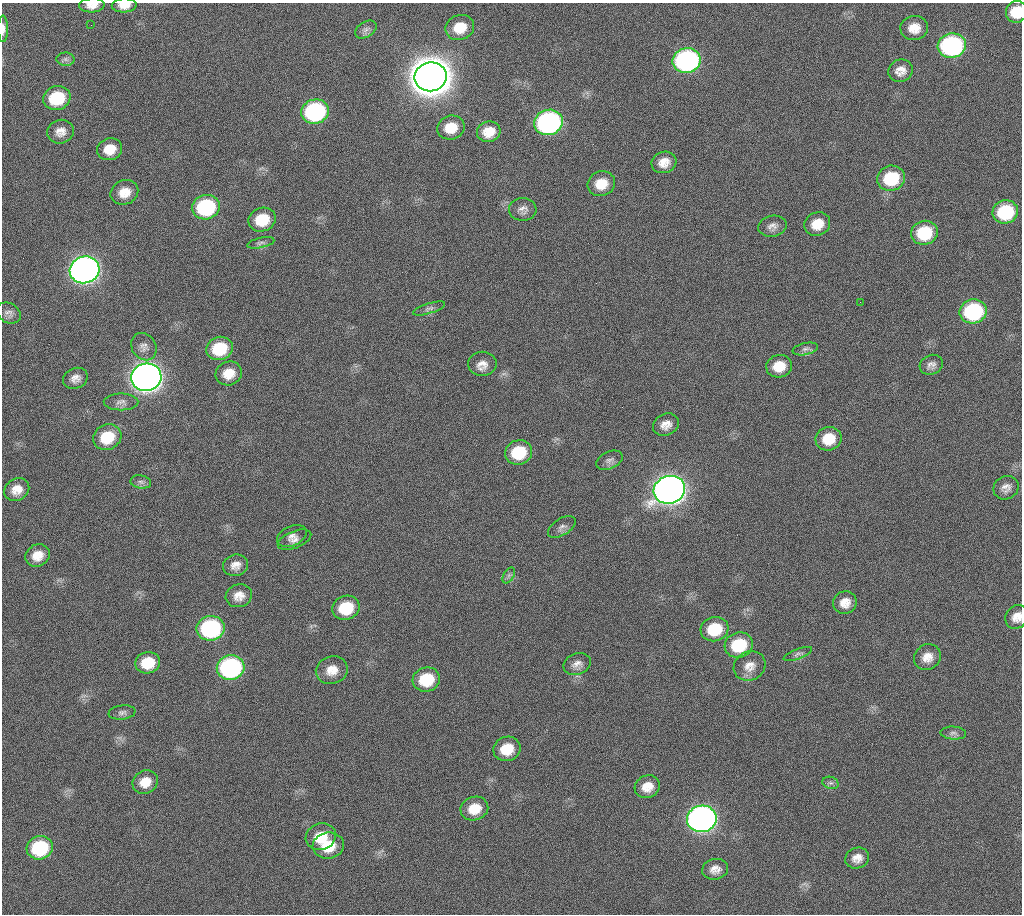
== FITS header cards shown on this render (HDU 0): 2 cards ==
NAXIS1  =                 1020 / length of data axis 1
NAXIS2  =                 912  / length of data axis 2

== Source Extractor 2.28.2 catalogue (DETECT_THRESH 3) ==
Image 1020 x 912 px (HDU 0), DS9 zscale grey, 1 PNG px = 1 image px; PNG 1024 x 916 px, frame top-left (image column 1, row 912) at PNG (2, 3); each listed source drawn as its Kron ellipse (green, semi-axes under 4 px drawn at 4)
Background 284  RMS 17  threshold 52.1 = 3 sigma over >= 5 px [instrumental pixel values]
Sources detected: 90; all 90 listed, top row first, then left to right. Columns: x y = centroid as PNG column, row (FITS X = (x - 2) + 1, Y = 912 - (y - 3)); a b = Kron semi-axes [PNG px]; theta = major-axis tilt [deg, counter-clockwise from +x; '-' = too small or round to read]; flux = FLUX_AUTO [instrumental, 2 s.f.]
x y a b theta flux
92 5 13 7 3 9.9e+03
124 5 12 7 3 1.0e+04
1016 12 11 10 - 3.0e+04
91 25 2 2 - 5.6e+03
460 27 14 12 20 2.5e+04
914 28 14 12 6 1.7e+04
3 29 13 5 90 6.3e+03
366 29 12 7 33 5.5e+03
952 46 14 12 9 2.5e+05
65 59 9 6 -1 4.2e+03
687 60 14 12 10 3.6e+05
900 71 12 11 - 1.1e+04
431 77 16 14 10 4.7e+06
57 98 14 12 18 6.0e+04
315 112 14 12 15 2.0e+05
548 122 14 12 17 3.6e+05
451 128 14 12 19 2.3e+04
60 132 13 12 - 1.2e+04
489 132 12 10 16 1.8e+04
110 149 12 11 - 1.9e+04
664 162 13 10 19 1.4e+04
891 178 14 12 16 5.8e+04
601 184 14 12 22 2.2e+04
124 192 14 12 23 1.7e+04
206 207 14 12 15 1.3e+05
523 209 13 11 1 7.7e+03
1005 212 13 11 14 7.7e+04
262 220 14 11 20 3.8e+04
817 224 13 11 26 2.0e+04
772 226 14 10 10 7.8e+03
924 233 13 12 - 5.5e+04
261 243 14 5 12 4.1e+03
85 270 15 13 14 1.1e+06
860 302 2 2 - 4.7e+03
429 308 16 5 18 4.3e+03
973 311 13 12 - 1.4e+05
9 313 13 9 -30 6.3e+03
144 347 14 12 -56 8.5e+03
220 348 13 11 17 5.1e+04
805 349 13 6 12 4.3e+03
482 364 14 12 1 1.1e+04
931 365 12 9 25 6.7e+03
779 366 13 11 13 2.2e+04
229 373 13 11 23 1.9e+04
146 377 15 13 12 1.6e+06
75 378 12 10 23 8.8e+03
121 402 17 8 0 6.7e+03
666 425 13 10 25 1.1e+04
107 437 14 12 27 4.0e+04
829 439 13 11 18 2.6e+04
519 452 14 12 18 5.0e+04
609 460 14 8 24 5.9e+03
141 482 10 6 -10 4.4e+03
1006 488 13 11 31 9.0e+03
17 490 13 11 31 1.4e+04
669 490 16 14 17 1.5e+06
562 527 15 8 32 6.0e+03
292 536 16 9 25 7.8e+03
294 540 18 8 22 8.3e+03
38 555 12 11 - 1.6e+04
235 565 13 10 18 1.0e+04
509 575 9 5 59 3.7e+03
239 596 13 11 19 1.3e+04
845 603 12 11 - 1.4e+04
346 608 14 12 18 4.4e+04
1017 617 12 10 51 1.2e+04
210 628 14 12 11 1.8e+05
714 629 14 12 16 4.4e+04
739 645 14 12 16 5.4e+04
798 654 15 5 21 3.7e+03
927 657 14 12 32 1.4e+04
148 663 12 10 11 3.1e+04
577 664 14 10 21 8.6e+03
750 666 16 14 28 1.4e+04
231 667 14 12 12 2.6e+05
332 670 16 13 18 1.7e+04
426 679 14 12 15 4.5e+04
122 712 13 7 8 4.8e+03
953 733 13 6 -4 4.6e+03
507 749 14 12 19 2.8e+04
145 782 13 11 28 1.8e+04
830 783 8 6 -18 3.5e+03
647 787 13 11 26 1.7e+04
474 809 14 11 18 2.2e+04
702 819 15 13 11 9.0e+05
321 837 15 13 19 2.9e+04
328 846 15 13 8 3.0e+04
40 848 13 11 16 8.7e+04
857 858 12 10 20 1.1e+04
715 869 13 10 10 1.0e+04
At the frame edge (FLAGS 8, measured only in part): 5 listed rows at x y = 92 5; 124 5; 1016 12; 3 29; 1017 617